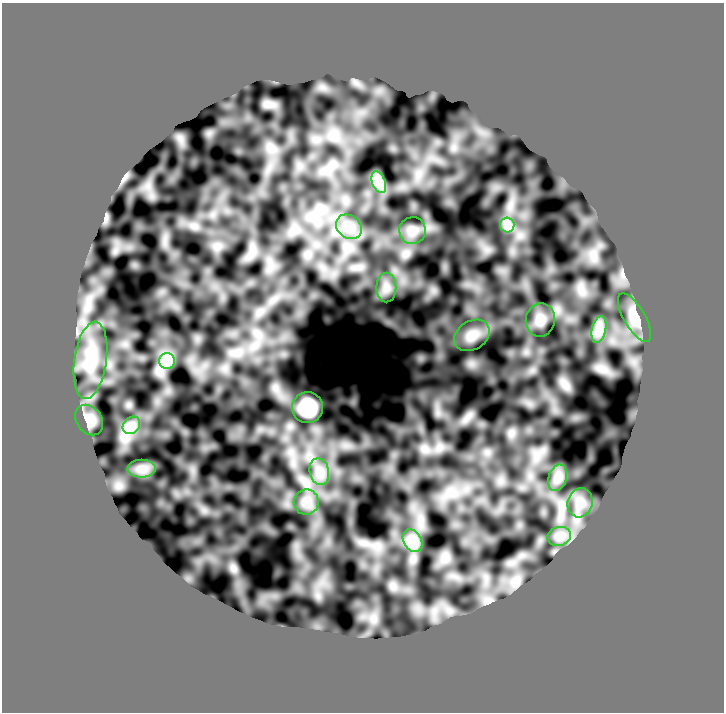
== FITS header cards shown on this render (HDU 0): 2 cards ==
NAXIS1  =                  722 /
NAXIS2  =                  710 /

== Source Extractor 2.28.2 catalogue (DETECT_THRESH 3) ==
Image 722 x 710 px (HDU 0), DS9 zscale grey, 1 PNG px = 1 image px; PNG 726 x 714 px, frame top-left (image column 1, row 710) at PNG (2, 3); each listed source drawn as its Kron ellipse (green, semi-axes under 4 px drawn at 4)
Background 0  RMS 0.87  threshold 2.6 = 3 sigma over >= 5 px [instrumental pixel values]
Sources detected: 21; all 21 listed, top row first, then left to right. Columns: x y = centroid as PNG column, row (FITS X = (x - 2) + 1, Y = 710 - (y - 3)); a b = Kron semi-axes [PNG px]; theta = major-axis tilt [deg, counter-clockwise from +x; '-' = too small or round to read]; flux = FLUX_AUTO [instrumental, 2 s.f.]
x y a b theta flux
379 182 11 6 -69 370
507 225 7 7 - 280
349 227 14 11 -39 650
412 231 13 13 - 540
386 288 15 10 90 570
634 318 27 10 -60 700
540 320 17 14 80 640
599 329 13 7 77 450
472 335 19 14 33 720
90 360 39 16 82 1900
167 361 8 8 - 350
308 408 15 15 - 1900
89 420 16 12 -55 500
131 425 9 7 45 370
141 469 14 9 0 490
319 472 13 9 -78 630
558 478 13 9 71 450
306 502 12 12 - 620
580 503 15 12 74 660
559 536 12 9 15 450
413 541 12 8 -58 500